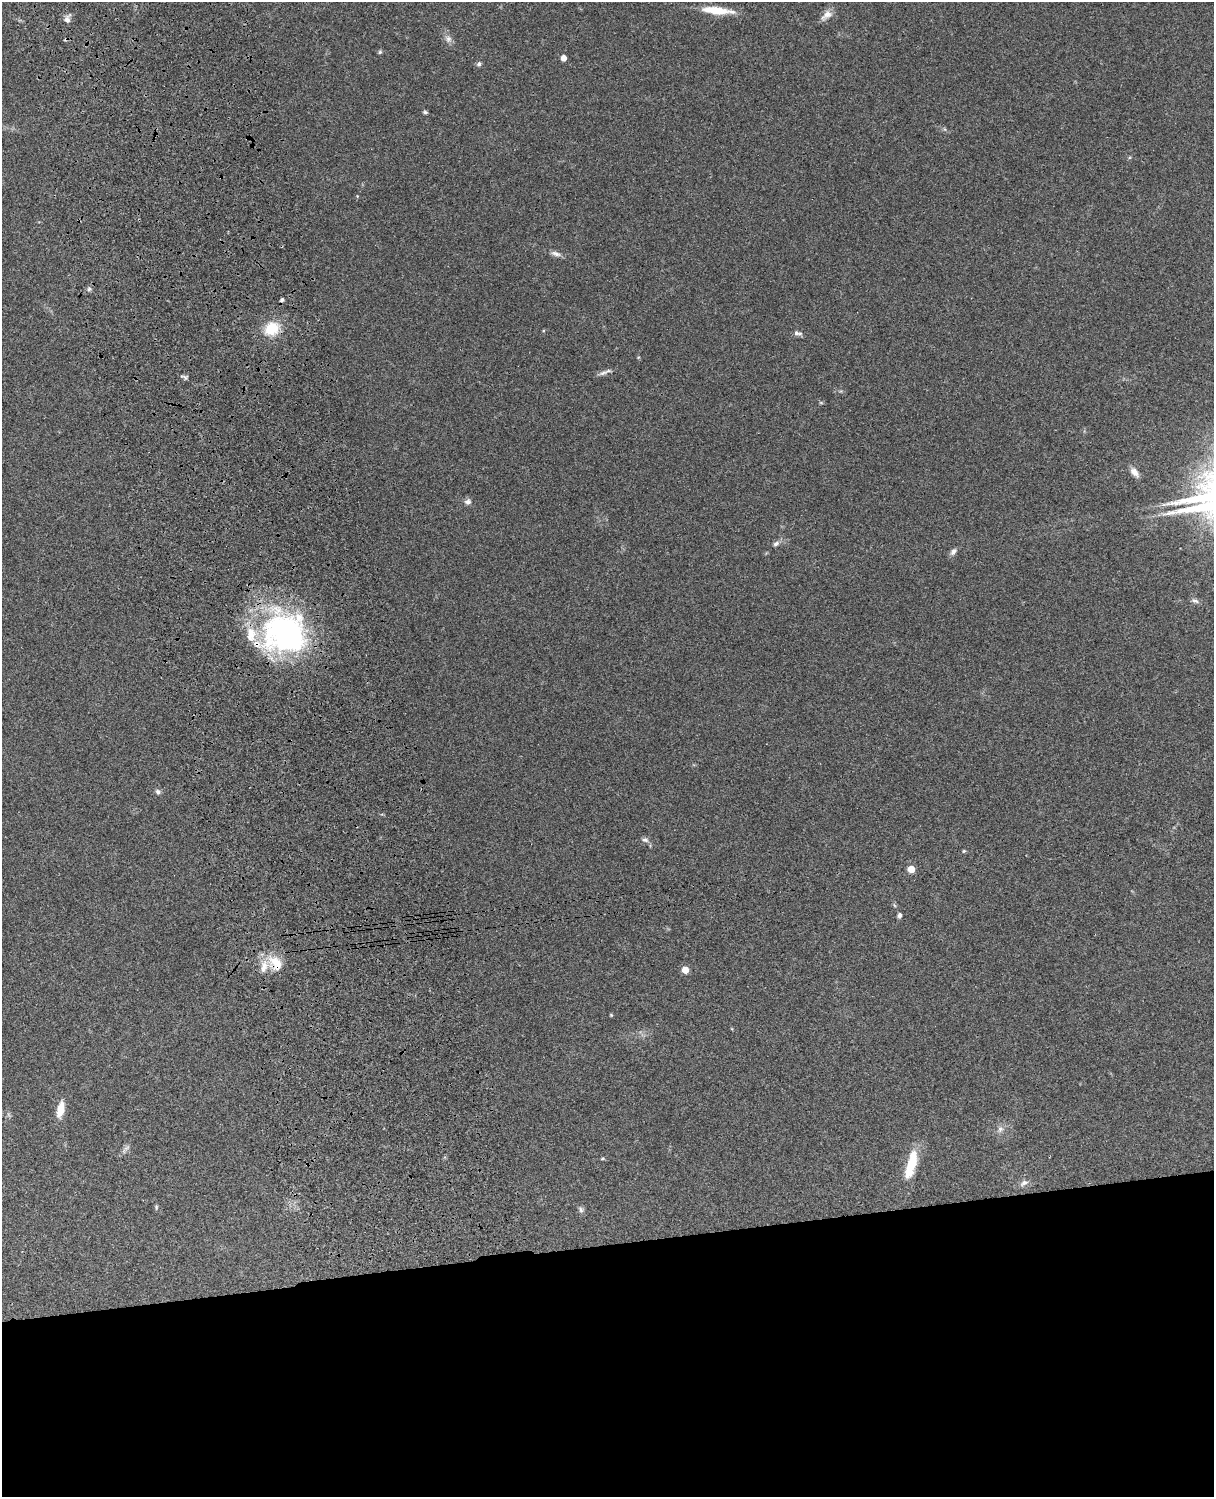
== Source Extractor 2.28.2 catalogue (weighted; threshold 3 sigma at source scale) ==
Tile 11 of 4 x 3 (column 3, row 3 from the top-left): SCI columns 2544-3755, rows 276-1770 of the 5085 x 4923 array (HDU 1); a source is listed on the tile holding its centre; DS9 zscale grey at full resolution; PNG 1216 x 1499 px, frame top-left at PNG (2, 2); no overlay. Shown black and unused: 17% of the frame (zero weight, under 3 of 4 exposures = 6% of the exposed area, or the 3 px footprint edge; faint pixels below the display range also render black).
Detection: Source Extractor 2.28.2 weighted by HDU 2 'WHT'; one run over the whole footprint, this tile lists its part. Background 0.106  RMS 0.0065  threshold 0.0292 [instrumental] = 3 sigma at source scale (4.5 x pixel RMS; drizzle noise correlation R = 1.50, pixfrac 1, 0.05/0.05 arcsec/px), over >= 5 px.
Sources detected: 43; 4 inside a brighter listed object's ellipse — not listed separately; the other 39 listed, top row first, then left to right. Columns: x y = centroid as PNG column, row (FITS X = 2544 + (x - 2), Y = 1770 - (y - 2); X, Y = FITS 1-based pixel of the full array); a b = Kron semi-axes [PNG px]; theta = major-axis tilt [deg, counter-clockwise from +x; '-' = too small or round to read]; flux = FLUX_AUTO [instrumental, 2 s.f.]
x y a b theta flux
716 10 34 8 -6 17
826 15 18 8 42 4.6
67 19 12 7 68 2.8
448 39 10 7 82 2.8
380 52 6 5 - 0.93
563 58 5 4 - 5.2
479 64 7 5 46 1.5
425 112 6 4 -2 1.1
357 196 4 4 - 0.49
556 254 14 6 -17 2.9
89 289 6 5 - 1.4
282 300 5 4 - 1.3
272 329 16 14 28 18
797 333 13 5 -10 2.1
603 373 12 6 21 2.6
184 377 13 3 -23 1.3
821 403 6 4 -19 0.7
1134 472 13 7 -48 4.1
468 502 8 7 - 2.4
776 544 9 6 26 2.1
953 552 11 6 49 2.3
1195 601 10 6 -26 2.1
285 633 52 49 -22 150
158 791 8 6 -19 1.6
645 840 9 6 -10 2
964 851 5 4 - 0.7
911 869 5 5 - 12
899 915 5 4 - 2
276 963 23 15 -53 13
685 970 5 5 - 9.9
611 1015 4 4 - 0.62
60 1109 19 8 78 8.7
1000 1129 10 7 46 2.8
126 1149 16 5 52 2.3
603 1159 6 3 1 0.74
912 1160 37 11 75 18
1024 1183 12 7 30 3
156 1207 7 3 83 0.84
581 1210 9 6 -61 1.8
Overlapping masked pixels (flux is a lower limit): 2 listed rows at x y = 67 19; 276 963